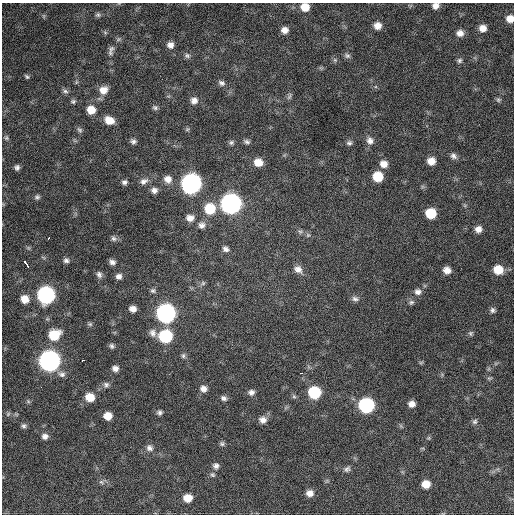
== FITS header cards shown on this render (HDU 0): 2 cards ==
NAXIS1  =                  512 / Axis length
NAXIS2  =                  512 / Axis length

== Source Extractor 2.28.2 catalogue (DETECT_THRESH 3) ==
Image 512 x 512 px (HDU 0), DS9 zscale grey, 1 PNG px = 1 image px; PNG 516 x 516 px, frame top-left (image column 1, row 512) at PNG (2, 3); no overlay
Background 328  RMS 19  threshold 56.9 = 3 sigma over >= 5 px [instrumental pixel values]
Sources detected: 120; all 120 listed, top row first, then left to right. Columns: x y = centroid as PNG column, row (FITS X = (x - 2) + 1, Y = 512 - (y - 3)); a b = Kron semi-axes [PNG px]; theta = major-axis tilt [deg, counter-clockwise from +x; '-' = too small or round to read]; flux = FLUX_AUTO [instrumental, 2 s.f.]
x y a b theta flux
436 6 7 6 - 6800
305 7 8 8 - 17000
98 15 7 6 - 2700
44 16 6 4 -90 1800
510 19 7 7 - 11000
377 26 8 7 - 10000
483 28 7 7 - 9100
285 30 7 7 - 8500
105 32 6 4 -20 1800
460 33 8 7 - 7700
170 45 7 7 - 7000
111 49 10 7 59 4900
187 56 8 7 - 3300
347 56 9 6 -19 3400
335 60 6 4 -45 2200
459 60 7 6 - 2900
27 77 6 4 -40 2200
76 82 6 4 71 1600
221 83 9 7 -30 4200
4 89 2 2 - 2500
103 90 10 9 - 13000
65 91 8 5 -11 3400
289 96 11 4 66 2800
194 100 8 8 - 7200
498 100 7 6 - 2200
73 101 7 6 - 2500
155 108 8 6 -4 3100
91 110 9 8 - 16000
109 120 10 7 -23 16000
187 129 6 5 - 2000
80 130 9 6 -50 3100
6 138 7 6 - 2500
133 141 8 6 -12 4000
370 141 10 9 - 7000
231 142 8 6 29 3000
247 142 8 6 -17 3400
349 143 7 6 - 3400
453 156 9 7 -45 4600
431 161 7 7 - 13000
258 162 9 8 - 15000
384 164 9 8 - 10000
17 167 6 5 - 3700
378 177 8 8 - 33000
168 179 10 9 - 9800
144 181 11 7 27 6200
124 182 6 5 - 3600
191 183 9 9 - 750000
154 190 8 7 - 5800
37 197 8 6 12 3200
231 204 10 9 - 770000
210 209 10 10 - 39000
431 213 8 7 - 37000
190 218 9 8 - 8700
202 225 9 9 - 6000
478 229 7 7 - 8000
300 232 6 6 - 2900
308 235 7 5 -44 2600
48 238 4 3 - 4300
114 239 8 6 -31 3500
226 249 8 6 -32 4700
66 260 6 6 - 3800
112 262 7 6 - 5000
26 264 8 3 -52 16000
298 269 11 9 -31 8900
447 270 7 6 - 9300
498 270 9 8 - 22000
99 274 9 7 -62 4400
119 276 7 7 - 5300
203 283 6 6 - 2600
153 291 7 6 - 3100
418 292 9 8 - 6200
46 295 9 9 - 400000
25 299 7 7 - 14000
355 299 9 7 -15 4200
411 302 7 7 - 3100
133 309 7 6 - 7700
492 310 7 6 - 3400
166 313 9 9 - 610000
90 324 7 5 -1 2400
153 333 11 9 -70 6900
471 333 7 6 - 2600
54 335 10 8 25 38000
165 336 9 8 - 110000
112 346 7 6 - 3100
183 356 8 6 76 2900
83 360 3 2 - 4800
49 361 9 9 - 910000
421 362 6 4 19 1400
115 368 7 6 - 6200
301 373 3 2 - 6500
62 374 10 8 -15 5300
489 378 7 4 -1 1900
106 385 8 8 - 4100
41 387 3 2 - 1700
203 389 8 7 - 7100
251 392 8 6 20 5200
314 392 8 8 - 81000
294 396 7 5 -44 2400
90 397 8 8 - 20000
224 398 7 6 - 3900
28 401 6 4 -72 1700
412 404 7 6 - 8100
366 405 9 8 - 230000
160 413 6 6 - 3400
8 414 7 4 46 1900
108 416 7 6 - 15000
263 420 9 8 - 7600
475 422 7 6 - 3100
24 426 7 6 - 3100
45 436 8 7 - 5600
429 438 6 4 90 1600
222 444 7 6 - 2700
149 448 9 8 - 5600
216 466 8 8 - 4700
347 469 9 7 33 4000
213 475 7 6 - 2800
101 482 8 5 -35 3300
426 484 7 7 - 15000
310 493 8 7 - 8900
188 498 8 7 - 16000
At the frame edge (FLAGS 8, measured only in part): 3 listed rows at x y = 436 6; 305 7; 510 19